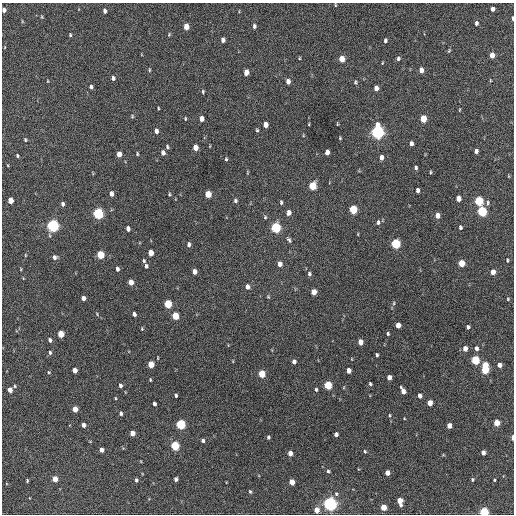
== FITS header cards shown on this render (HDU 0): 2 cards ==
NAXIS1  =                  512 / Axis length
NAXIS2  =                  512 / Axis length

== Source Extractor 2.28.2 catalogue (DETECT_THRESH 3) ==
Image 512 x 512 px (HDU 0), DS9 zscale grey, 1 PNG px = 1 image px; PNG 516 x 516 px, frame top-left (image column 1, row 512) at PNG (2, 3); no overlay
Background 219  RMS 15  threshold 43.7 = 3 sigma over >= 5 px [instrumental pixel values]
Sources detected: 178; all 178 listed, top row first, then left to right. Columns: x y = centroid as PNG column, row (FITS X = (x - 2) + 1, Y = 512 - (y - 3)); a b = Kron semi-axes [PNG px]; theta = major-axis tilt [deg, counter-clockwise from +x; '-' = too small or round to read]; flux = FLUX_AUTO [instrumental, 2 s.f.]
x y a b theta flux
335 5 4 3 - 830
493 9 4 4 - 3600
4 10 4 4 - 3500
105 11 5 3 - 2700
42 17 5 3 - 870
512 18 4 2 - 1800
22 21 5 3 - 890
476 23 5 4 - 2300
186 26 5 4 - 11000
254 26 5 4 - 2300
70 35 4 3 - 1200
169 35 5 4 - 1000
223 40 5 4 - 3500
385 40 5 3 - 2000
5 47 4 2 - 610
449 51 6 4 68 1100
492 55 5 4 - 8500
299 58 4 3 - 800
398 58 5 4 - 1900
342 59 5 4 - 14000
382 63 4 2 - 720
149 70 6 3 -83 1000
421 70 5 4 - 6000
246 72 5 4 - 9400
113 78 5 4 - 2600
490 80 5 3 - 750
48 81 4 2 - 710
288 81 5 4 - 4800
355 82 6 5 - 1400
91 87 5 4 - 2200
376 88 5 4 - 5400
203 92 5 3 - 1300
158 108 3 2 - 880
459 110 4 3 - 720
132 116 5 4 - 1200
185 119 5 3 - 920
202 119 5 4 - 5500
423 119 5 4 - 23000
309 124 4 2 - 750
337 124 4 2 - 770
265 125 5 4 - 8100
257 130 4 4 - 1200
156 131 5 4 - 4200
377 132 7 5 90 300000
340 138 4 3 - 930
25 140 5 4 - 1100
411 143 5 3 - 3300
167 147 5 4 - 1500
195 148 5 4 - 9300
476 151 4 4 - 3200
327 152 5 4 - 6100
163 153 5 4 - 4300
119 154 5 4 - 7700
137 154 4 3 - 1100
17 156 4 3 - 1100
381 157 5 4 - 4700
226 159 4 4 - 1200
416 168 4 4 - 1800
430 172 5 3 - 990
312 186 5 5 - 32000
417 190 5 3 - 3000
111 194 5 4 - 4500
169 194 4 3 - 990
208 194 5 4 - 19000
458 198 5 4 - 7700
10 200 5 4 - 10000
235 201 6 4 -76 2100
479 201 5 5 - 59000
281 202 6 4 -89 1500
488 203 7 4 82 1800
63 204 5 4 - 2500
353 209 5 4 - 49000
482 211 6 5 - 79000
289 213 5 4 - 5400
98 214 5 5 - 130000
437 215 5 4 - 7100
265 217 4 4 - 1100
378 222 7 5 75 2600
53 225 5 5 - 220000
460 227 4 3 - 1700
276 228 6 5 - 93000
128 229 5 4 - 4300
289 240 8 4 -57 1900
396 243 5 5 - 73000
189 244 5 4 - 2500
151 253 5 4 - 11000
25 255 5 3 - 730
100 255 5 4 - 36000
55 257 6 5 - 2900
507 260 5 3 - 1100
144 261 5 3 - 1300
461 263 5 4 - 19000
280 264 5 4 - 5300
146 266 5 4 - 2200
21 269 4 2 - 700
117 269 4 4 - 2400
194 272 5 4 - 6300
493 272 5 4 - 6700
309 274 5 5 - 1800
131 282 5 4 - 9100
247 287 5 4 - 4200
314 292 5 4 - 9500
268 297 5 4 - 1000
83 298 4 4 - 4400
508 299 4 4 - 970
394 303 6 3 89 1300
168 304 5 4 - 39000
97 314 6 3 -48 1100
134 314 4 4 - 3100
175 316 5 4 - 27000
398 325 5 4 - 8900
468 327 4 3 - 2300
142 329 5 4 - 970
61 334 5 4 - 18000
388 334 4 4 - 1300
50 340 5 4 - 2700
360 342 5 4 - 8600
476 348 5 4 - 3700
465 349 5 4 - 6500
50 353 5 4 - 1700
377 355 4 3 - 1500
352 359 4 2 - 640
475 360 5 4 - 52000
294 361 4 4 - 3400
151 364 5 4 - 19000
499 365 4 4 - 5800
485 368 9 4 86 58000
74 370 4 4 - 5900
348 370 5 4 - 6800
49 372 4 4 - 990
262 374 5 4 - 27000
389 377 4 4 - 6700
150 380 4 3 - 950
370 384 4 3 - 1400
120 385 5 4 - 2300
328 385 5 4 - 40000
15 386 4 4 - 1100
10 390 4 4 - 7200
316 390 5 3 - 1400
403 391 7 4 -66 6600
176 395 4 3 - 1800
420 396 4 4 - 4700
115 398 4 3 - 840
430 403 5 4 - 11000
154 404 4 3 - 2300
75 409 5 4 - 11000
121 413 5 4 - 2400
389 415 4 3 - 920
496 423 5 4 - 19000
181 424 5 5 - 80000
84 425 4 3 - 4200
449 426 4 4 - 7700
132 433 4 4 - 6400
336 434 4 4 - 3600
268 437 4 3 - 1600
513 437 4 2 - 4600
203 440 4 3 - 2300
175 446 5 4 - 60000
102 450 4 4 - 4800
365 451 4 4 - 1300
483 452 4 4 - 5200
290 453 4 4 - 7400
328 471 4 4 - 1500
387 473 4 4 - 7800
55 479 4 4 - 10000
176 479 4 3 - 2700
27 480 3 3 - 1000
136 480 4 3 - 1800
472 480 4 4 - 1300
494 480 3 3 - 930
292 482 5 4 - 12000
250 492 4 3 - 1300
336 494 5 5 - 1600
400 501 7 4 -76 12000
330 504 5 5 - 330000
383 507 5 4 - 17000
316 510 5 4 - 9800
484 512 4 4 - 75000
At the frame edge (FLAGS 8, measured only in part): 4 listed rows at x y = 4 10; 512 18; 513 437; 484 512